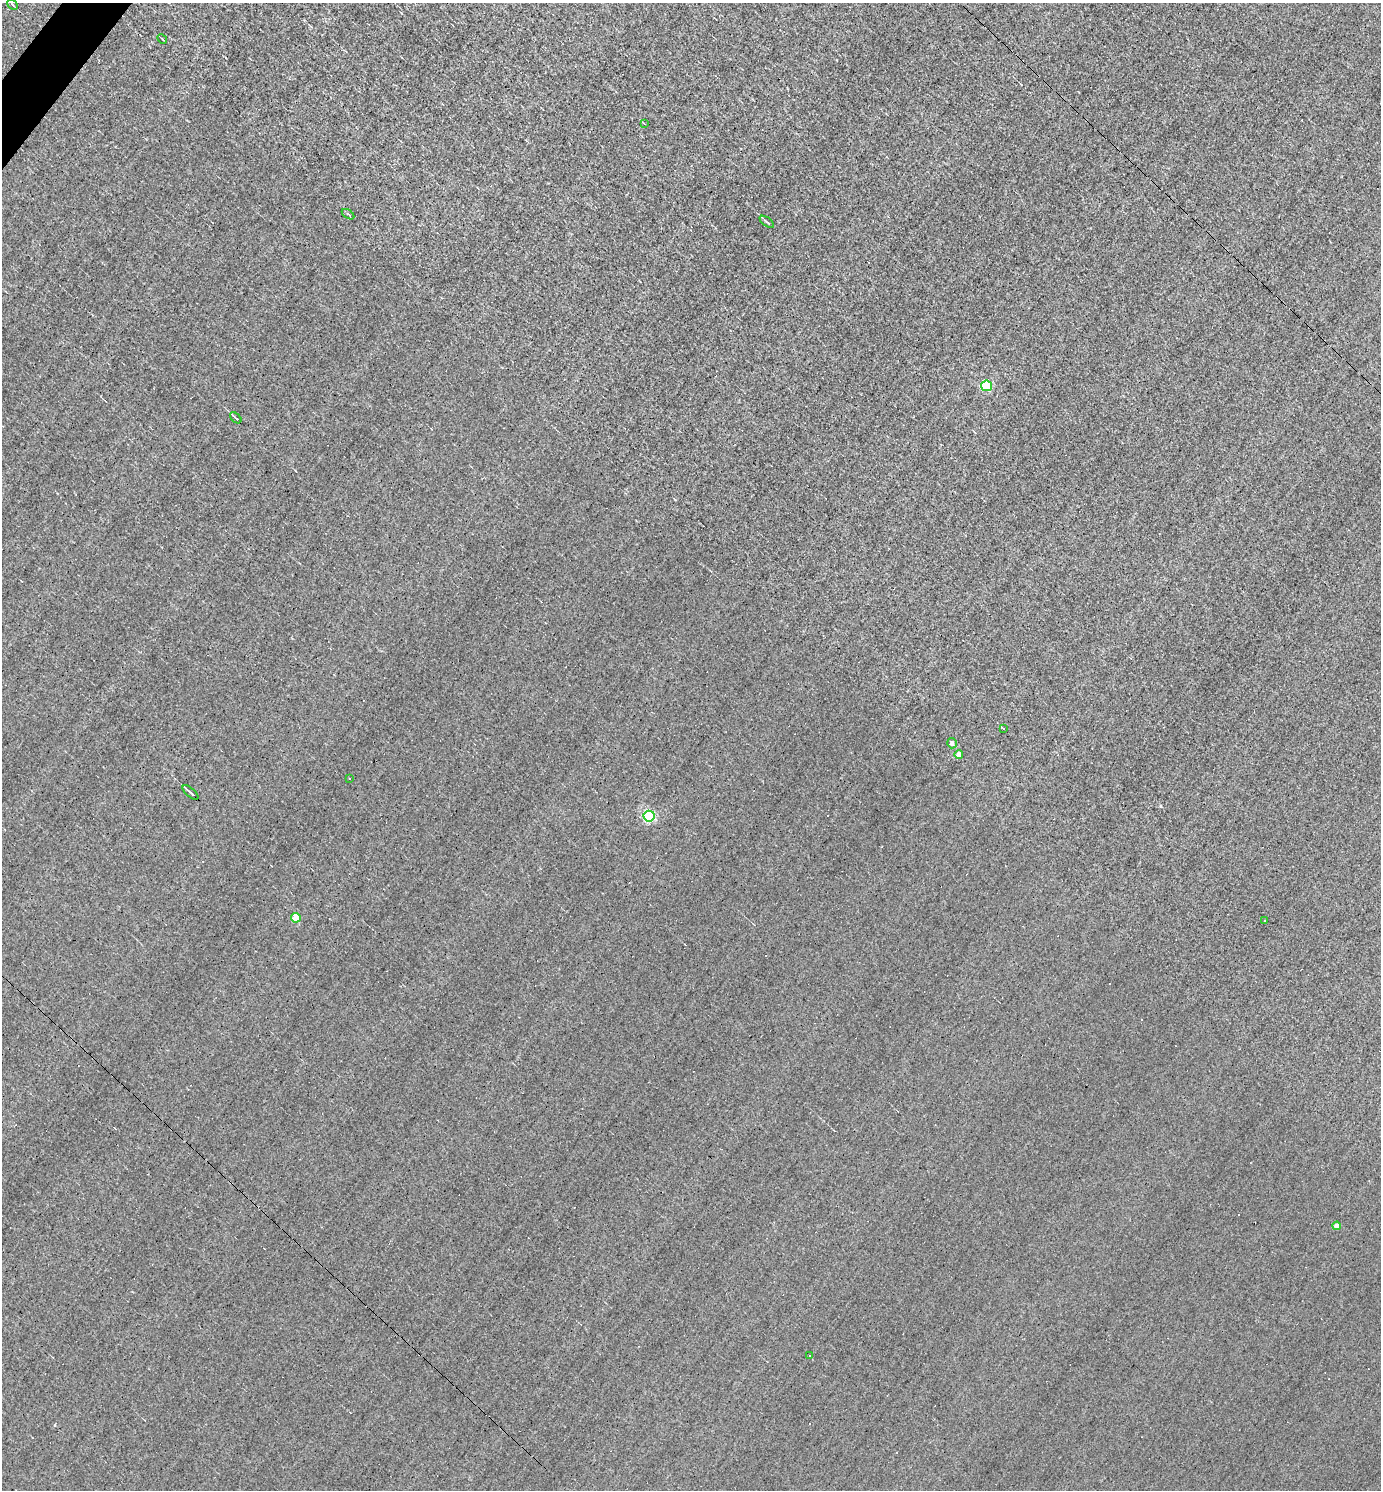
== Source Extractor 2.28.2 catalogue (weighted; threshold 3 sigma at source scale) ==
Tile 11 of 4 x 4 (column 3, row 3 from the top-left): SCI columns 2906-4284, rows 1489-2976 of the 5953 x 5952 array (HDU 1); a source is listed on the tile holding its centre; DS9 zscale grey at full resolution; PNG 1383 x 1492 px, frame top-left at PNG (2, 3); each listed source drawn as its Kron ellipse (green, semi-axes under 4 px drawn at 4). Shown black and unused: <1% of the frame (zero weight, under 3 of 5 exposures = <1% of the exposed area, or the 3 px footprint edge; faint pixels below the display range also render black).
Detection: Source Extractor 2.28.2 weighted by HDU 2 'WHT'; one run over the whole footprint, this tile lists its part. Background -0.00175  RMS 0.045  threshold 0.202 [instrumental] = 3 sigma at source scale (4.5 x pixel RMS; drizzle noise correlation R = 1.50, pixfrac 1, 0.05/0.05 arcsec/px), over >= 5 px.
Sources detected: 31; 14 cosmic-ray / hot-pixel residue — neither listed nor drawn; the other 17 listed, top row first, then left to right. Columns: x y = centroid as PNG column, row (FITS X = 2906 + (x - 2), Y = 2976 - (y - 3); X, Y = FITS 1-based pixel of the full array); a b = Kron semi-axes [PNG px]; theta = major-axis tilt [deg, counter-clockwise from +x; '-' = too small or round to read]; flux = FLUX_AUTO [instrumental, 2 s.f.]
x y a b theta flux
13 5 6 3 -44 5.2
162 39 5 2 - 3.7
644 123 4 2 - 2.6
348 214 7 3 -33 4.7
767 222 8 3 -36 6.3
987 386 5 5 - 380
236 418 7 2 -43 7.2
1003 729 3 3 - 140
952 743 5 5 - 14
959 755 4 4 - 47
350 779 3 2 - 3.4
190 792 10 2 -42 9.2
649 816 5 5 - 590
296 918 5 5 - 130
1265 921 3 2 - 5.1
1337 1226 4 4 - 34
810 1355 3 2 - 2.8
Unlisted compact peaks at least as high as the median listed source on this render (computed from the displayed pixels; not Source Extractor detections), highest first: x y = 1161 806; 55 1425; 675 500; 295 470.